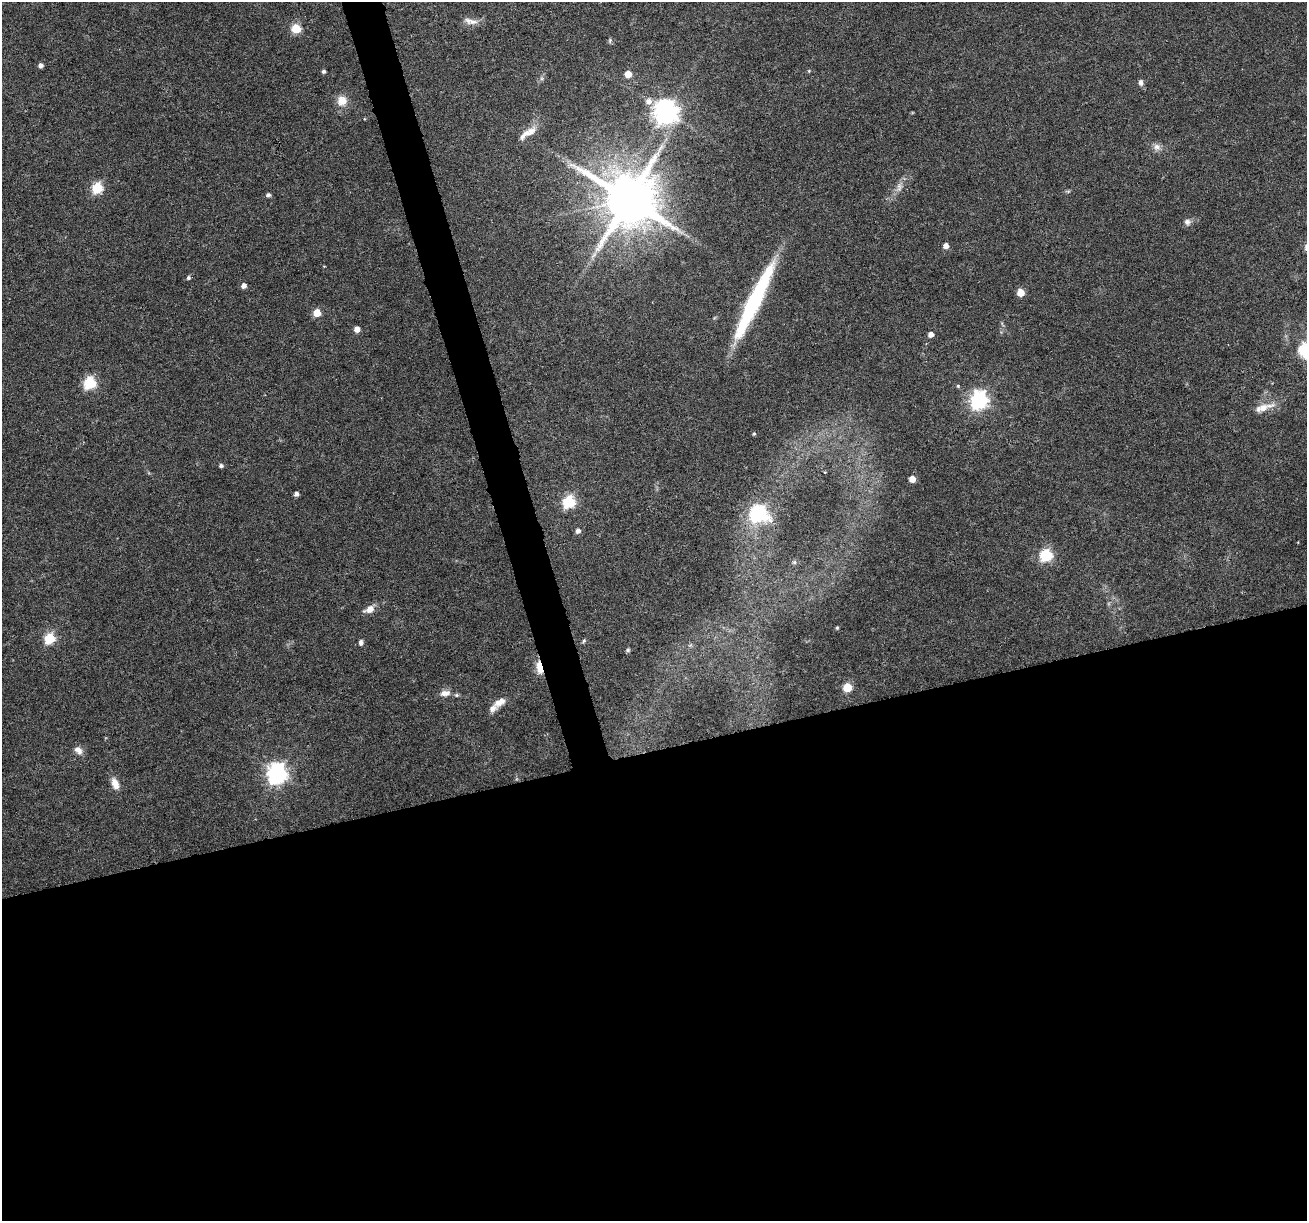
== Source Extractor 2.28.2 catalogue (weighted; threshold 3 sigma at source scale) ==
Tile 15 of 4 x 4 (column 3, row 4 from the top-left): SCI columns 2611-3915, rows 104-1322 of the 5220 x 5030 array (HDU 1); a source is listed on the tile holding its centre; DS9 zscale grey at full resolution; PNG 1309 x 1223 px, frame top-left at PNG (2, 2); no overlay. Shown black and unused: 40% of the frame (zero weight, under 3 of 6 exposures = <1% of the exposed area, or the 3 px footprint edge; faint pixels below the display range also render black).
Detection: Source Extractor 2.28.2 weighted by HDU 2 'WHT'; one run over the whole footprint, this tile lists its part. Background 0.0385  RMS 0.0026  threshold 0.0106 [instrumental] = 3 sigma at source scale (4.09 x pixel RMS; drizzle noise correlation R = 1.36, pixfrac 0.8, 0.0396/0.0396 arcsec/px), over >= 5 px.
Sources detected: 61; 2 inside a brighter object's white glare — not listed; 4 inside a brighter listed object's ellipse — not listed separately; the other 55 listed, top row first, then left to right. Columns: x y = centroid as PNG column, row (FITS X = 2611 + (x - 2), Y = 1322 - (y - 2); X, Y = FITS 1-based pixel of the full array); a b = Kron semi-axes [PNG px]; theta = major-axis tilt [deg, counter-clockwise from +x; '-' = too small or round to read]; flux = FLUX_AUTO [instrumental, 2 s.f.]
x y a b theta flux
473 22 21 8 0 1.9
296 29 5 5 - 13
610 41 8 4 72 0.4
40 65 5 4 - 0.95
323 71 4 4 - 0.62
809 71 5 4 - 0.28
628 74 5 5 - 3.7
541 78 6 4 -71 0.41
1141 82 8 6 -86 0.86
342 101 14 13 - 2.8
648 101 8 7 - 1.5
666 111 8 8 - 230
531 131 18 9 50 2.4
1157 147 10 10 - 1.4
899 187 16 8 73 1.7
97 188 6 5 - 19
268 195 5 5 - 0.66
628 199 15 13 52 1800
1187 222 9 8 - 1
946 246 5 5 - 1.7
188 278 5 5 - 0.53
243 286 5 5 - 1.2
1020 293 5 5 - 5.2
754 301 85 12 64 31
317 313 5 5 - 6.3
357 329 4 4 - 2.2
931 334 5 4 - 1.7
1302 350 14 9 78 5.5
89 383 6 6 - 28
958 386 4 4 - 0.3
979 400 7 7 - 94
1263 408 15 12 20 3
754 434 4 3 - 0.3
221 466 5 4 - 0.6
825 472 2 2 - 0.26
912 479 5 5 - 3.3
296 494 4 4 - 1
569 502 6 6 - 29
760 515 28 26 -90 14
578 531 5 5 - 1.1
1046 555 6 6 - 29
794 562 5 5 - 0.46
370 609 10 7 25 2.4
837 628 4 3 - 0.34
49 638 6 5 - 20
584 641 6 4 59 0.42
361 643 7 5 87 0.71
628 650 6 5 - 0.4
540 667 11 5 -79 9.4
847 687 5 5 - 9.7
445 693 14 8 6 1.8
500 702 17 9 33 2.5
78 750 12 8 -48 1.6
277 773 8 7 - 140
115 784 16 9 -68 2.3
Overlapping masked pixels (flux is a lower limit): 1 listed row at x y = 540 667